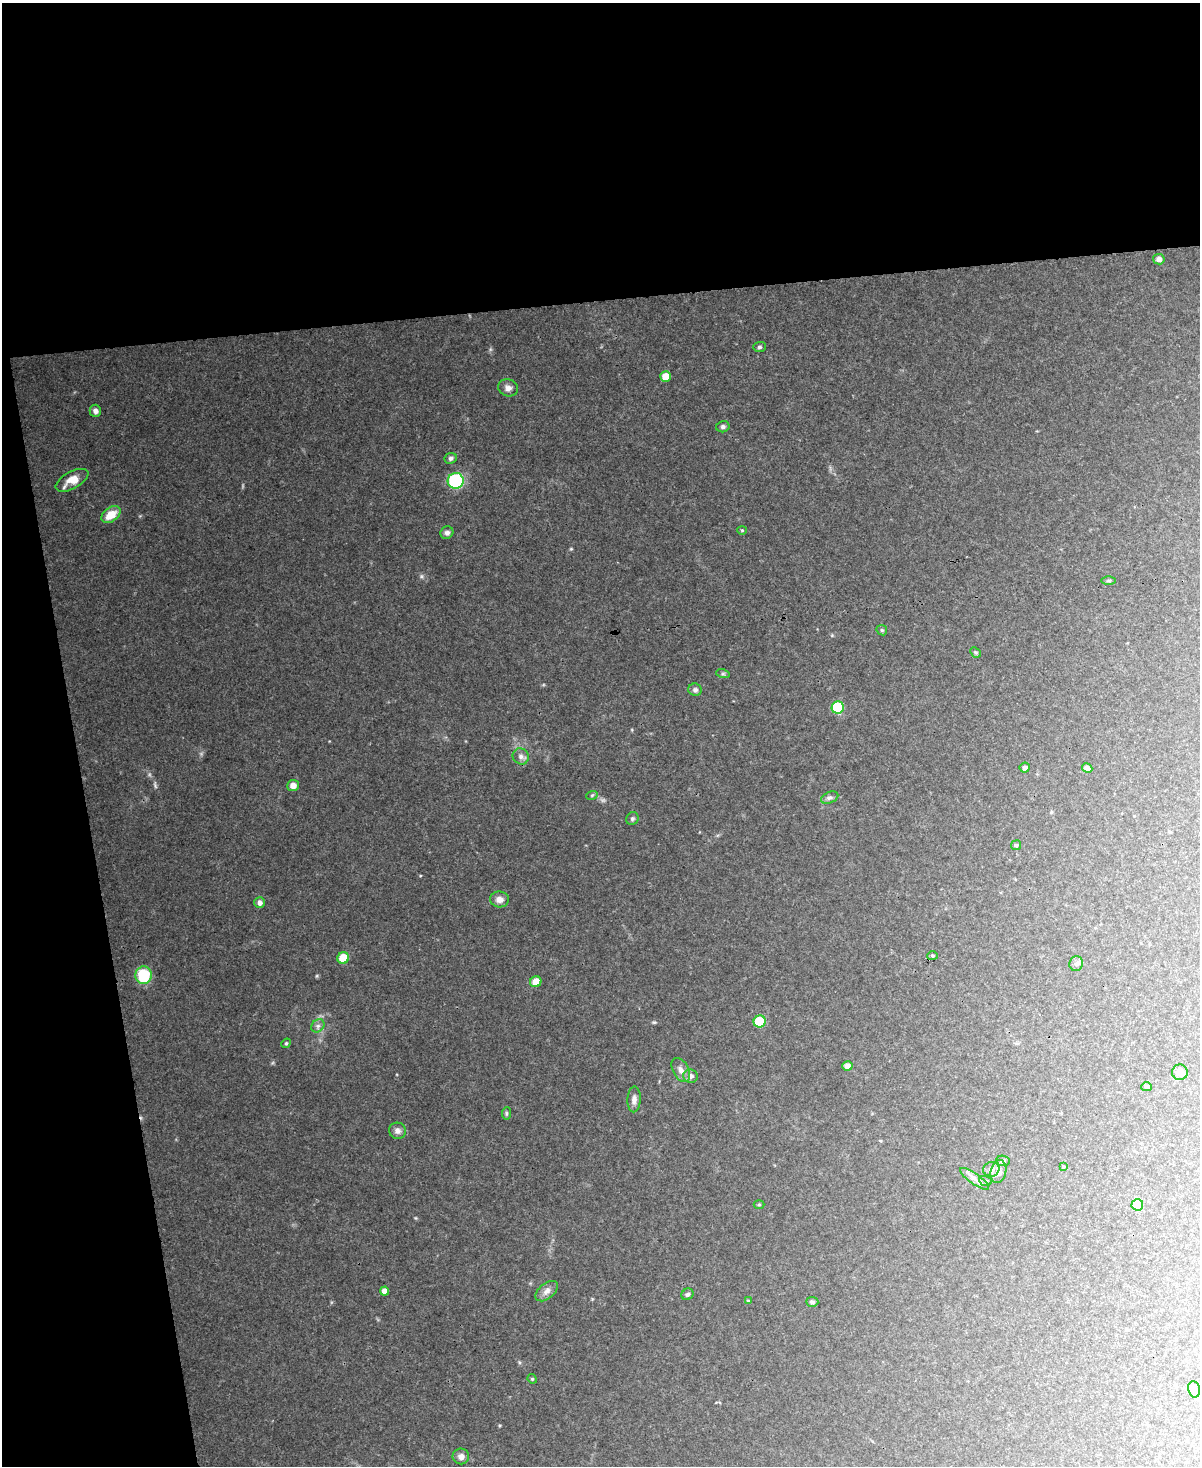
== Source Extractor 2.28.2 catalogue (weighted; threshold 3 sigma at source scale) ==
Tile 1 of 4 x 3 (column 1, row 1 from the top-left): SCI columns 1-1198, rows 3061-4524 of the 4794 x 4767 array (HDU 1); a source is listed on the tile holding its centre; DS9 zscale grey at full resolution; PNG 1202 x 1468 px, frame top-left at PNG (2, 3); each listed source drawn as its Kron ellipse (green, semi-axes under 4 px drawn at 4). Shown black and unused: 27% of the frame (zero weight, under 3 of 4 exposures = <1% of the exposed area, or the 3 px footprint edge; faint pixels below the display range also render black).
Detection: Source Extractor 2.28.2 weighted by HDU 2 'WHT'; one run over the whole footprint, this tile lists its part. Background 0.127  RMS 0.0075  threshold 0.0337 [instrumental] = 3 sigma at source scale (4.5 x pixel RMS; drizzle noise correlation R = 1.50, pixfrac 1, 0.05/0.05 arcsec/px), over >= 5 px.
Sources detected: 60; all 60 listed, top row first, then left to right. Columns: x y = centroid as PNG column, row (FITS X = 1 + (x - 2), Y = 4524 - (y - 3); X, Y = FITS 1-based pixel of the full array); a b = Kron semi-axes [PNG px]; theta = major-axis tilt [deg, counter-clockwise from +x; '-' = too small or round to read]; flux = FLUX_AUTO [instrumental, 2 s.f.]
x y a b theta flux
1159 259 6 5 - 3.3
759 347 6 5 - 1.3
665 376 5 5 - 9.2
508 388 10 8 -19 3.6
95 411 6 6 - 3.1
723 427 7 5 14 1.6
451 458 6 5 - 1.8
72 480 18 8 29 9.5
456 481 8 7 - 72
111 515 11 7 36 12
742 530 4 4 - 0.84
447 533 6 6 - 2.2
1109 581 7 3 1 1
882 630 5 5 - 1.1
975 652 6 4 -44 1.1
723 674 7 4 -18 1.1
695 690 6 6 - 1.8
838 707 6 6 - 42
521 756 8 7 - 3
1025 768 5 5 - 2.4
1087 768 5 4 - 3
293 786 6 5 - 5.4
592 795 6 3 19 0.89
830 798 9 5 22 2.1
632 819 6 6 - 1.3
1016 845 5 5 - 0.98
499 899 9 8 - 4.2
260 903 5 5 - 2.8
933 956 5 4 - 1.1
343 958 6 5 - 19
1076 964 7 6 - 2.3
144 975 9 8 - 31
536 982 6 5 - 9.6
760 1021 6 6 - 27
318 1026 7 6 - 2.1
286 1043 5 4 - 0.97
847 1066 5 5 - 4.4
681 1070 13 8 -62 4.4
1180 1072 8 7 - 4.4
690 1076 7 6 - 3.3
1146 1087 5 4 - 0.93
634 1099 13 6 87 3.7
506 1113 6 4 84 1.1
397 1131 8 8 - 2.8
1003 1161 7 5 -10 1.3
1063 1167 4 3 - 0.84
991 1169 8 7 - 3
998 1172 12 7 78 3.9
975 1179 17 5 -35 3.6
985 1181 6 5 - 1.3
759 1205 5 3 - 0.71
1137 1205 6 5 - 22
385 1291 4 4 - 8.5
547 1291 13 7 40 3.9
687 1294 6 5 - 1.7
748 1301 4 3 - 1.1
812 1302 6 5 - 1.5
532 1379 5 4 - 0.98
1194 1389 8 6 -78 2
461 1456 8 8 - 3.6
Unlisted compact peaks at least as high as the median listed source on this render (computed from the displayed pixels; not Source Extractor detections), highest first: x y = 571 549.